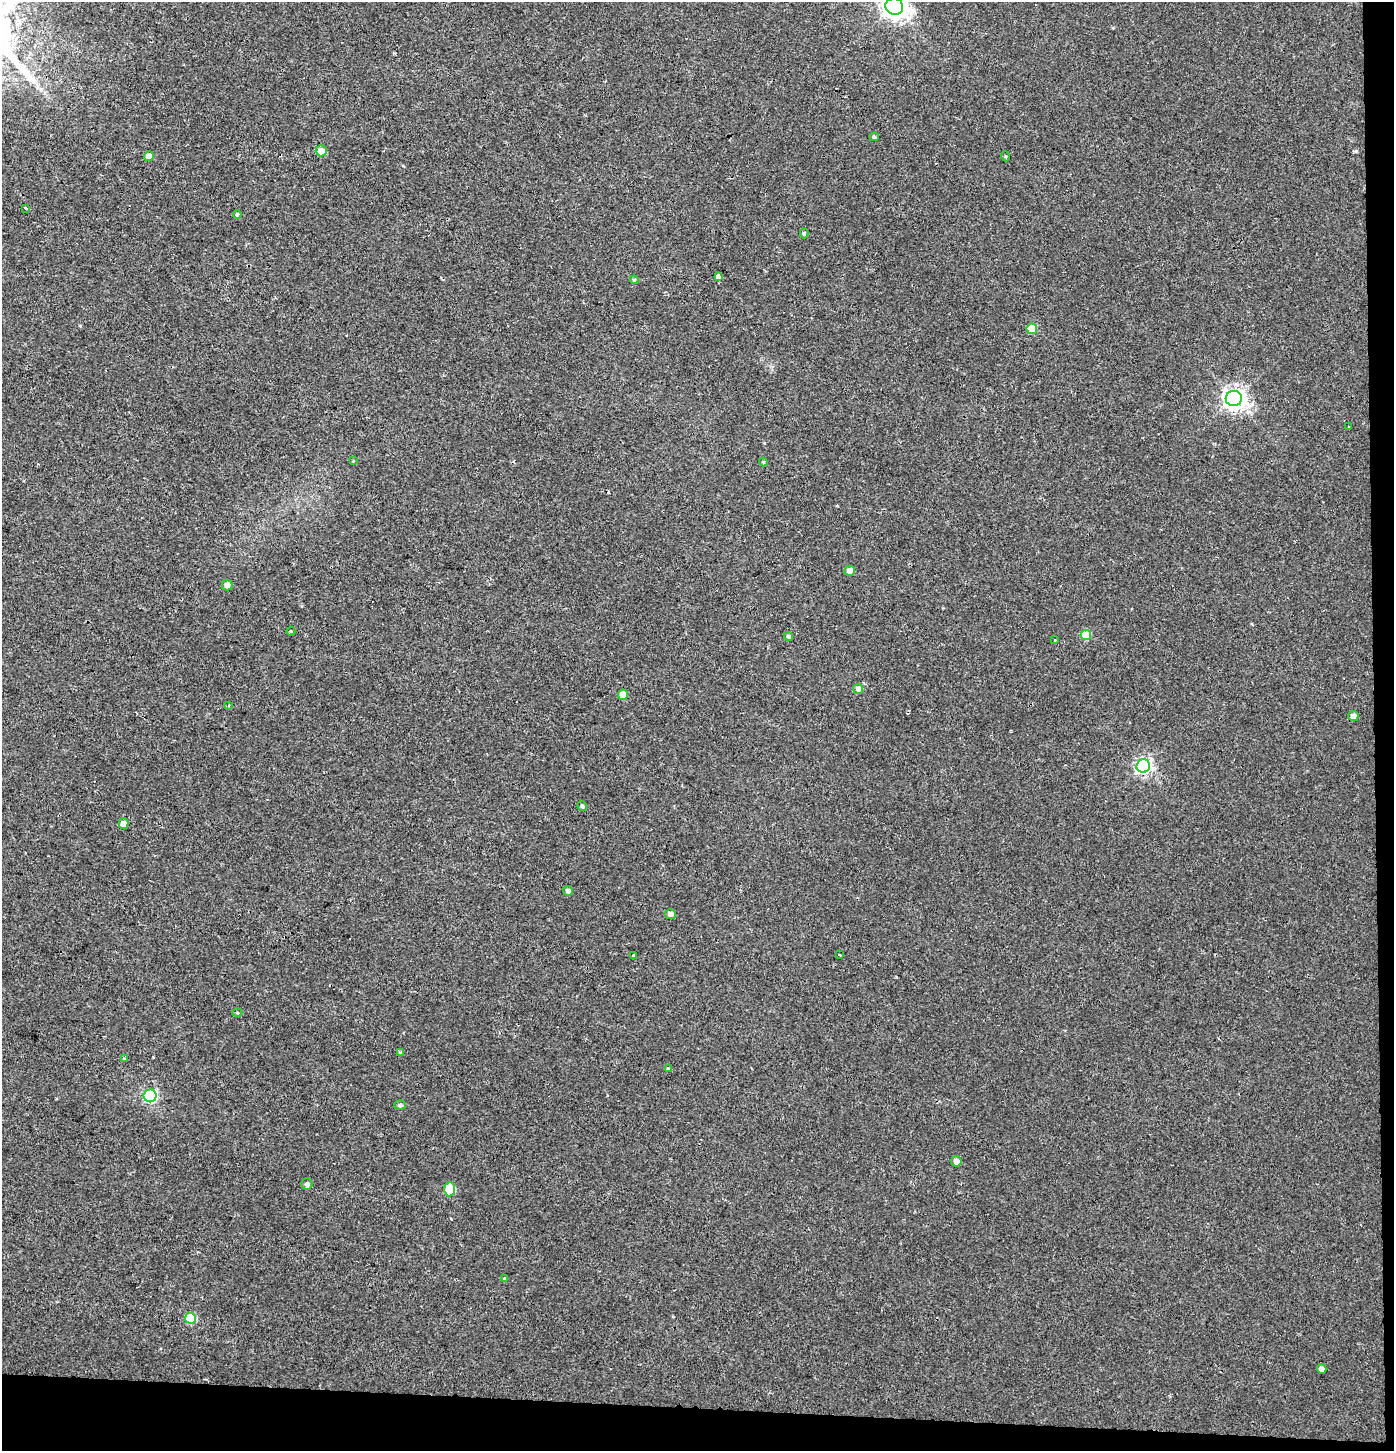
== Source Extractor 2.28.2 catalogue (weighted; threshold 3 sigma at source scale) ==
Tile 9 of 3 x 3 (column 3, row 3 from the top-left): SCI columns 2995-4386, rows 10-1458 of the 4653 x 4355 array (HDU 1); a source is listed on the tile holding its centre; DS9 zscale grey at full resolution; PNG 1396 x 1453 px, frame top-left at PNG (2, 2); each listed source drawn as its Kron ellipse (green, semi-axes under 4 px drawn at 4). Shown black and unused: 4% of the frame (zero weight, under 2 of 3 exposures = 2% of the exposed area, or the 3 px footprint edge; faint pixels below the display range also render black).
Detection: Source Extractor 2.28.2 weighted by HDU 2 'WHT'; one run over the whole footprint, this tile lists its part. Background 0.00215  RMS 0.0047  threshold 0.0209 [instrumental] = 3 sigma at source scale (4.5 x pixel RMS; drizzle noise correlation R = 1.50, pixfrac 1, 0.0396/0.0396 arcsec/px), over >= 5 px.
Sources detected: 46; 2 cosmic-ray / hot-pixel residue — neither listed nor drawn; the other 44 listed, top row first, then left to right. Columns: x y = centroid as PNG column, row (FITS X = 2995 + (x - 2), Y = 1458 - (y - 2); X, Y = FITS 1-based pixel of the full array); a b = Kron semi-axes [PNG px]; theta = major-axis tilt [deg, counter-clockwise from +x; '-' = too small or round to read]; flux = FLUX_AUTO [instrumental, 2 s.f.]
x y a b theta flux
894 6 9 8 - 370
874 137 4 4 - 0.87
321 151 5 5 - 5
149 156 5 4 - 3.9
1005 156 5 3 - 0.43
25 208 3 3 - 0.82
237 214 4 4 - 0.68
804 234 5 4 - 0.73
719 277 4 4 - 25
634 280 4 4 - 0.52
1032 329 5 5 - 12
1234 398 8 7 - 290
1349 427 3 3 - 0.82
353 461 3 2 - 0.51
763 462 4 4 - 0.62
850 571 5 5 - 2.7
227 585 5 5 - 1.8
291 631 4 4 - 0.46
1086 635 5 5 - 12
788 636 4 4 - 0.86
1054 640 3 3 - 2.8
858 689 5 5 - 2
623 695 5 5 - 6.5
228 706 4 3 - 0.52
1353 716 5 5 - 2.4
1143 766 7 6 - 120
582 806 5 4 - 0.98
124 824 5 5 - 3.1
568 891 5 5 - 1.6
671 914 5 5 - 2.4
633 955 3 3 - 0.97
840 955 3 2 - 0.4
237 1013 5 3 - 0.43
400 1053 4 3 - 0.64
124 1059 4 3 - 0.87
668 1069 3 3 - 0.92
150 1096 6 6 - 68
400 1105 6 5 - 1.1
956 1161 5 5 - 2.9
307 1184 5 5 - 1.2
450 1189 7 5 86 17
505 1279 4 3 - 0.92
190 1318 5 5 - 20
1322 1369 5 4 - 2.4
Isophote crosses this tile's border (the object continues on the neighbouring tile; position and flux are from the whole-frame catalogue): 1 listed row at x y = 894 6